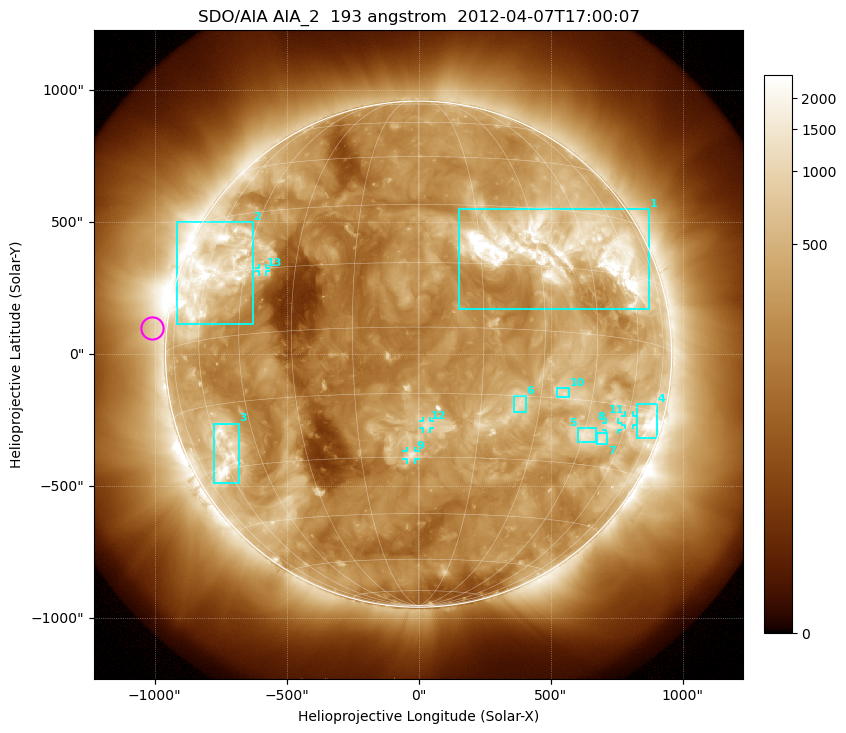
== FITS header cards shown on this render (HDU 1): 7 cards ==
TELESCOP= 'SDO/AIA'
INSTRUME= 'AIA_2'
WAVELNTH=                  193
WAVEUNIT= 'angstrom'
DATE-OBS= '2012-04-07T17:00:07.84'
CTYPE1  = 'HPLN-TAN'
CTYPE2  = 'HPLT-TAN'

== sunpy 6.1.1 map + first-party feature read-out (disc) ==
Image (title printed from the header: SDO/AIA AIA_2  193 angstrom  2012-04-07T17:00:07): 1024 x 1024 px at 2.4 arcsec/px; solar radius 959 arcsec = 399 px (full disc in frame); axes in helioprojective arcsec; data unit not stated in the header (colour bar unlabelled)
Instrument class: DISC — disc imager (sunpy class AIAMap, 193 A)
Bright regions (active regions / flare kernels): reference = the median radial profile (limb darkening/brightening removed); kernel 9 px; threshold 5 sigma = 755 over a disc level ~259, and >= 1.15x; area >= 12 px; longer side >= 10 px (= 24 arcsec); searched inside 0.97 R_sun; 13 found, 13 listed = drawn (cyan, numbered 1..; 5 of them under ~33 arcsec drawn as corner ticks so the feature stays visible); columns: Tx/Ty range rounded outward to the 5 arcsec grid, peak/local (2 s.f.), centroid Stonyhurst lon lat
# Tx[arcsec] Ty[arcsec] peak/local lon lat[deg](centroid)
1 150..875 170..550 19 +36 +19
2 -920..-625 115..500 8 -58 +16
3 -775..-680 -490..-265 7.1 -59 -27
4 825..905 -320..-190 7.2 +72 -17
5 600..675 -335..-280 5.7 +46 -23
6 360..405 -220..-155 5.6 +25 -17
7 675..715 -340..-300 4.9 +52 -23
8 710..755 -285..-260 4.7 +54 -20
9 -45..-10 -400..-365 6.2 -2 -29
10 520..570 -165..-130 5 +36 -14
11 780..810 -270..-230 3.9 +61 -18
12 15..45 -280..-255 4.7 +2 -22
13 -605..-575 315..330 4.2 -39 +15
Off-limb structures (1.02-1.3 R_sun): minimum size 162 px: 5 found; the strongest spans PA ~50..125 deg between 1.02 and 1.3 R_sun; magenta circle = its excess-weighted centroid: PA ~85 deg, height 1.06 R_sun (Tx ~-1010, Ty ~100 arcsec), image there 1.6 x the reference